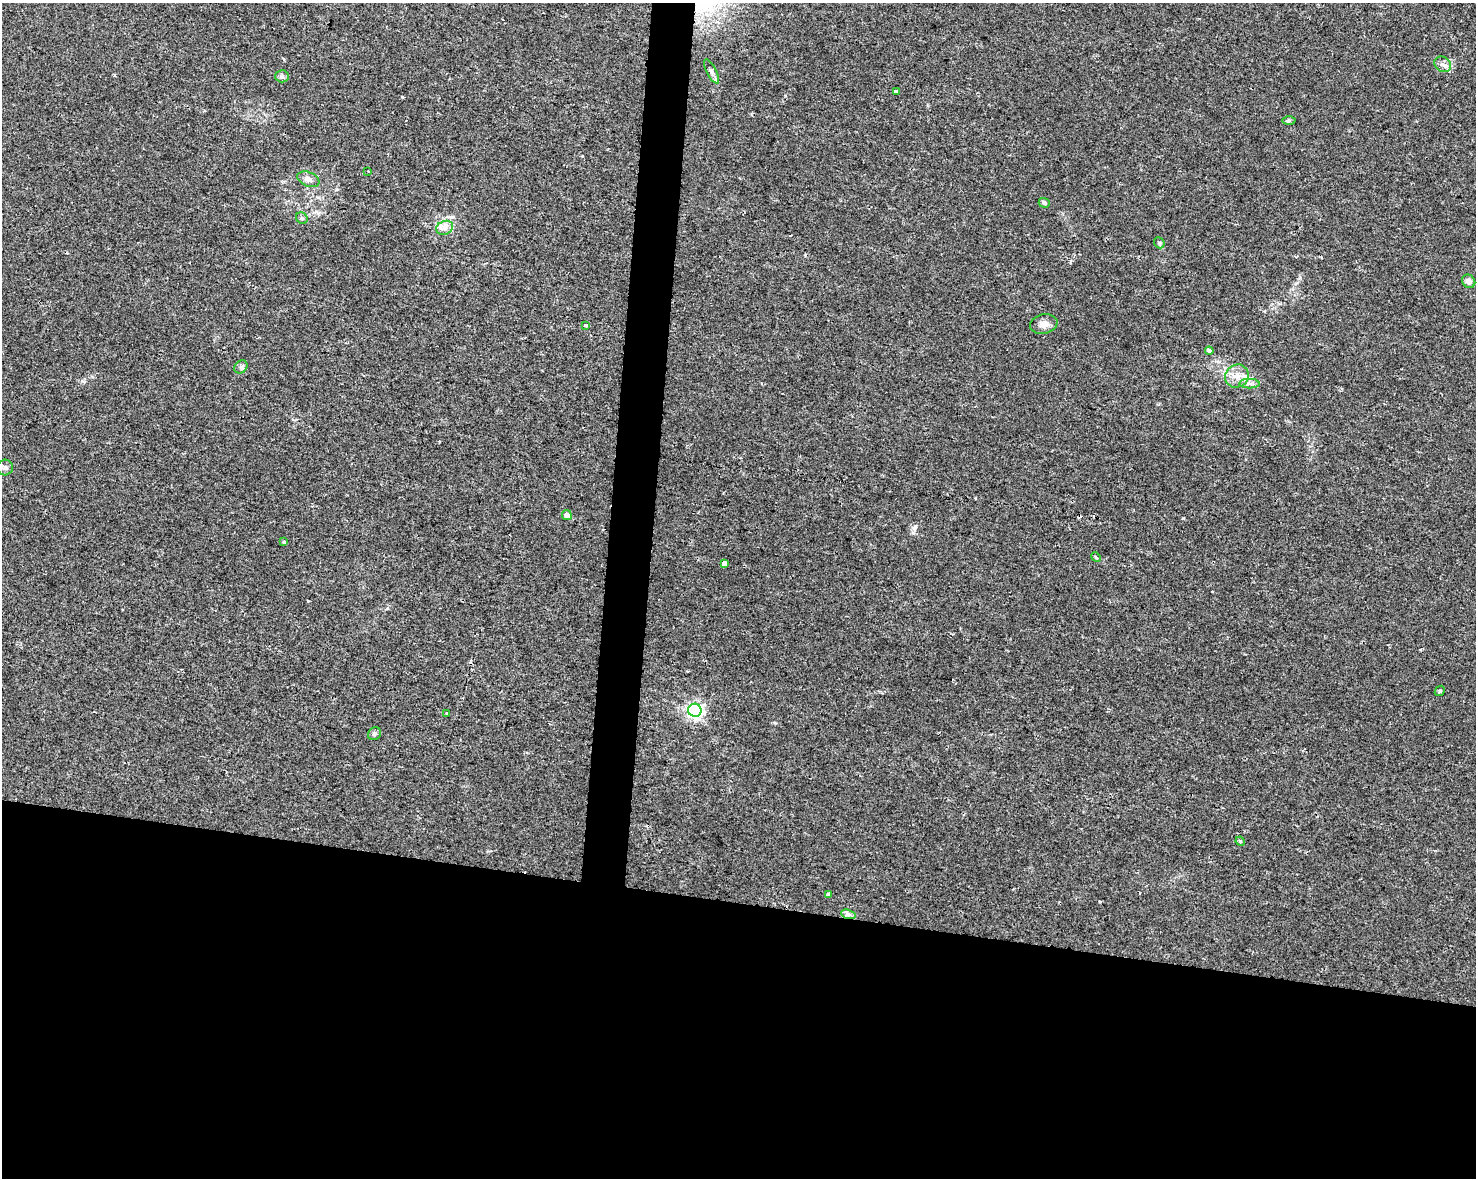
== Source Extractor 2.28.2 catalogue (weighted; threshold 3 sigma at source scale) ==
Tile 11 of 3 x 4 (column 2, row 4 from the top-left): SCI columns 1702-3175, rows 9-1184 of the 4934 x 4714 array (HDU 1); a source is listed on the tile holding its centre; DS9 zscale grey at full resolution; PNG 1478 x 1180 px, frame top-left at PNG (2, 3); each listed source drawn as its Kron ellipse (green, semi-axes under 4 px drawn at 4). Shown black and unused: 26% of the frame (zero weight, under 2 of 3 exposures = <1% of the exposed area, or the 3 px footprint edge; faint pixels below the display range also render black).
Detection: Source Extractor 2.28.2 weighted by HDU 2 'WHT'; one run over the whole footprint, this tile lists its part. Background 0.0196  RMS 0.0049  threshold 0.0222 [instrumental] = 3 sigma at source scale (4.5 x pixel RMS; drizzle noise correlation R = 1.50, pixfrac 1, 0.0396/0.0396 arcsec/px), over >= 5 px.
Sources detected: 33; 3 cosmic-ray / hot-pixel residue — neither listed nor drawn; the other 30 listed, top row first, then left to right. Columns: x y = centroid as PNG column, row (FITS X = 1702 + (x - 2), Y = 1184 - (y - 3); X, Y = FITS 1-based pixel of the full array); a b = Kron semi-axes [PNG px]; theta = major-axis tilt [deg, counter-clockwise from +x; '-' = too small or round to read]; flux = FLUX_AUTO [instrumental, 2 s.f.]
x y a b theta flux
1443 64 9 7 -36 2
711 71 13 5 -62 1.7
282 76 6 6 - 1.1
896 92 4 4 - 0.97
1289 121 6 4 -1 0.78
368 171 3 2 - 0.46
308 179 11 7 -23 2.6
1044 203 5 4 - 1.2
302 218 6 5 - 0.88
445 228 8 6 22 2.4
1159 243 6 5 - 0.85
1469 281 7 6 - 2.2
1044 324 14 9 13 3.3
586 325 3 3 - 2.7
1209 351 4 3 - 2.9
241 367 7 6 - 1.2
1237 376 12 11 - 5
1250 384 10 4 -1 1.6
5 468 8 8 - 1.6
567 515 5 5 - 2.6
284 542 3 3 - 1
1096 557 5 4 - 0.74
724 563 4 3 - 13
1440 691 6 4 43 0.7
695 710 7 6 - 140
447 713 4 3 - 2.3
374 734 7 6 - 1.1
1240 841 5 4 - 0.58
828 895 4 3 - 4.2
848 914 7 4 -19 1.3
Unlisted compact peaks at least as high as the median listed source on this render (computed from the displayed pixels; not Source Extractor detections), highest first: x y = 915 527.